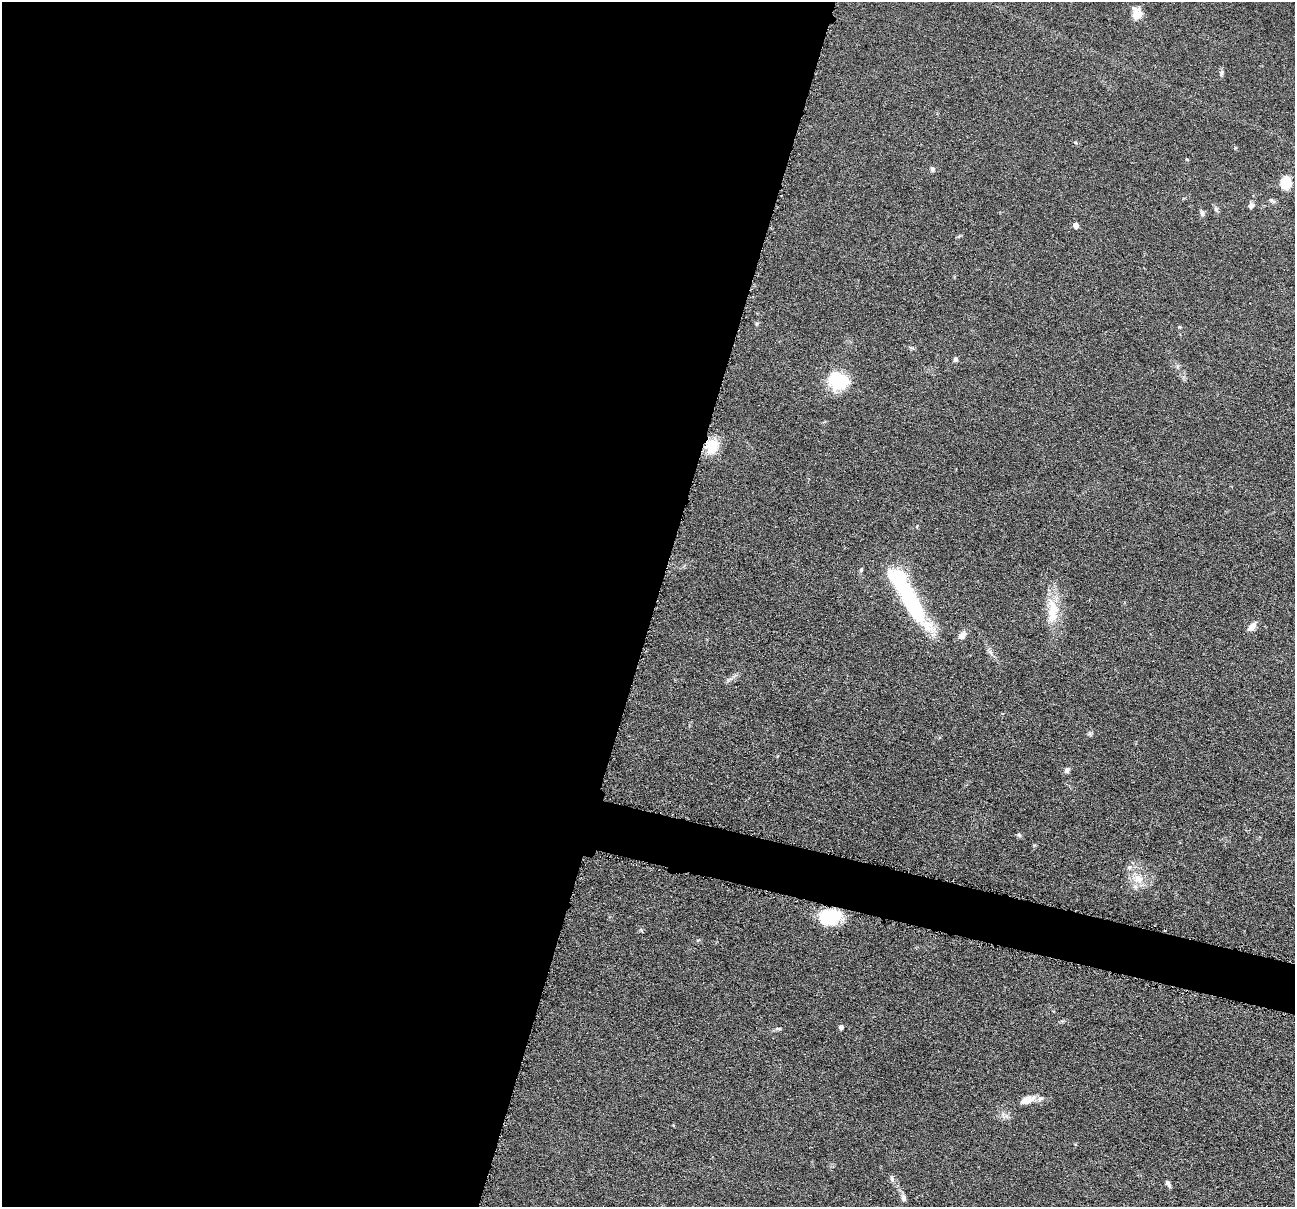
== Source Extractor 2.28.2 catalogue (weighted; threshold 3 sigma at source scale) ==
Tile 5 of 4 x 4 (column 1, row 2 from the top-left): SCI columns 6-1298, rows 2662-3866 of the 5183 x 5197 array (HDU 1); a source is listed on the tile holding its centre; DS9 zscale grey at full resolution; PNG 1297 x 1209 px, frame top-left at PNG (2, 2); no overlay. Shown black and unused: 53% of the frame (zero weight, under 4 of 8 exposures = <1% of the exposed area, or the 3 px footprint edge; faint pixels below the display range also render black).
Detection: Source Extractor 2.28.2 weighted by HDU 2 'WHT'; one run over the whole footprint, this tile lists its part. Background 0.0365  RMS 0.0036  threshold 0.0148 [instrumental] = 3 sigma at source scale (4.09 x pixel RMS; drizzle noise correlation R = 1.36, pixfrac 0.8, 0.05/0.05 arcsec/px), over >= 5 px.
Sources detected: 31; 2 inside a brighter listed object's ellipse — not listed separately; the other 29 listed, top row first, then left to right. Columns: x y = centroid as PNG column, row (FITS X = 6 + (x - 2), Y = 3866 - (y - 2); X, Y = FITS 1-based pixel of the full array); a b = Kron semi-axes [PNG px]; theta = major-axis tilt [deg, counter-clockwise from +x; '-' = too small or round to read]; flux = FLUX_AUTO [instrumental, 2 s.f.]
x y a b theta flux
1136 15 13 10 60 3.7
1222 73 10 4 79 0.67
932 169 7 5 -72 0.65
1286 183 14 12 89 5
1272 201 10 4 -31 0.72
1251 206 7 5 66 1.2
1216 209 6 4 -89 0.6
1202 213 8 6 -79 0.93
1076 225 5 5 - 2.1
757 323 6 3 20 0.41
955 359 6 5 - 0.78
838 381 24 20 -14 13
712 447 18 15 75 6.4
861 570 6 5 - 0.51
912 603 60 17 -61 35
1053 611 35 13 88 9.1
1252 626 11 7 46 2.3
962 635 12 8 53 1.8
1067 770 7 6 - 0.93
1019 835 7 4 -44 0.53
1129 867 7 5 22 0.86
1138 879 14 10 -35 3.8
829 917 24 16 6 14
841 1027 4 4 - 1.3
777 1029 9 3 -5 0.59
1027 1100 18 8 18 3.4
892 1178 8 5 -72 0.73
1168 1184 11 5 -62 0.94
904 1198 7 5 -81 1.2